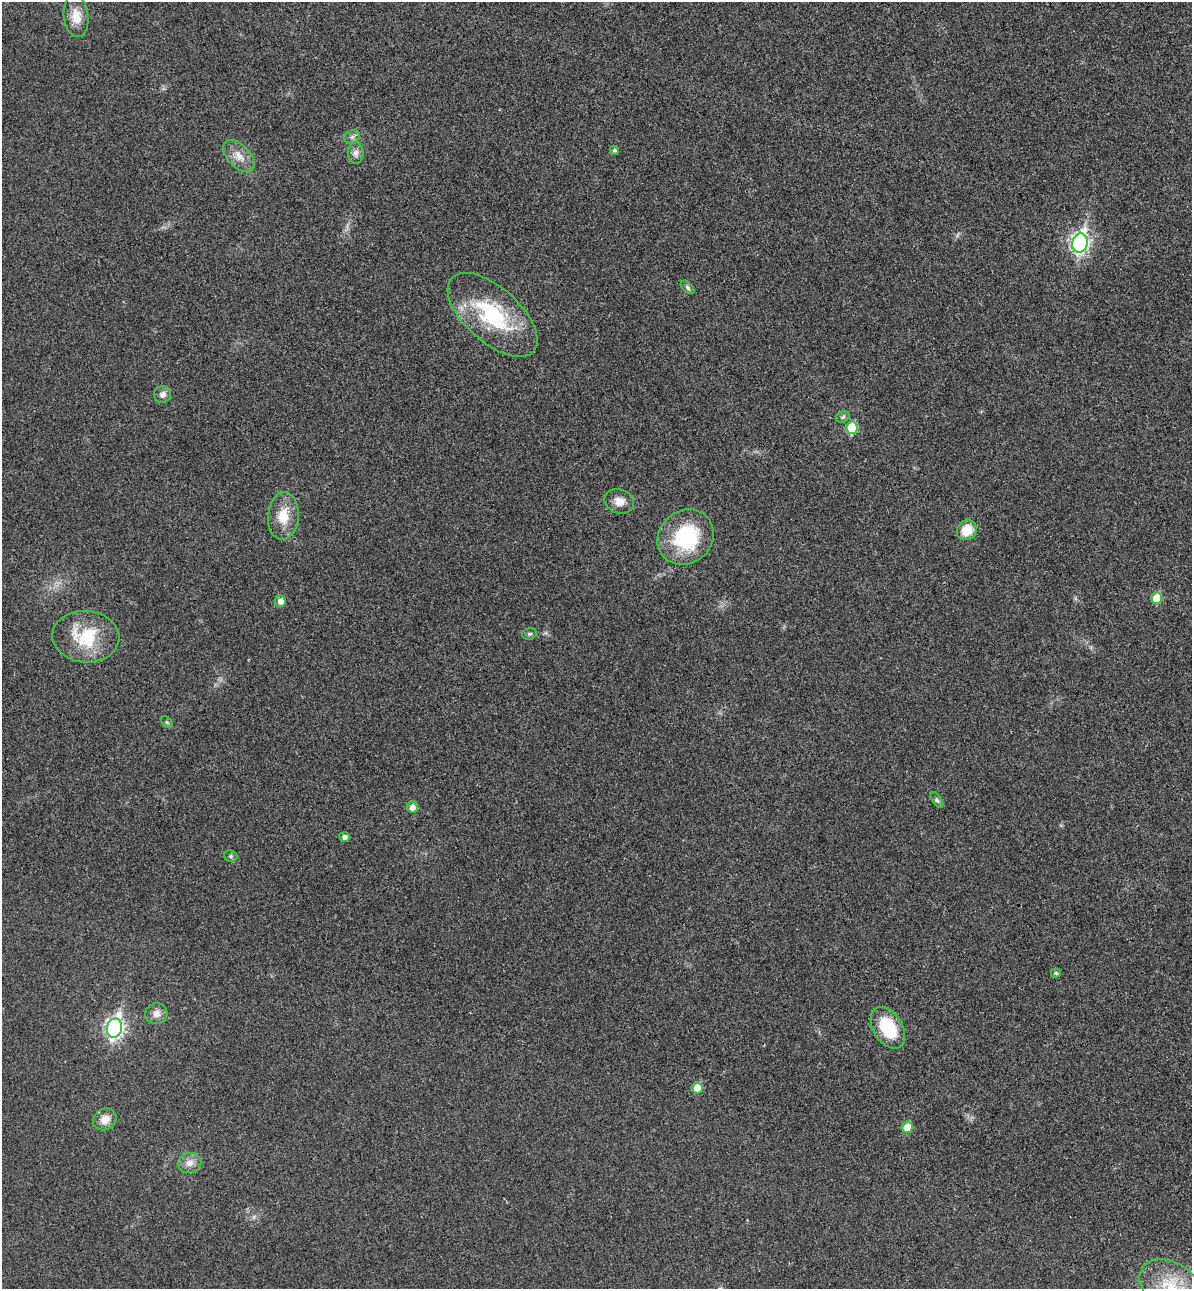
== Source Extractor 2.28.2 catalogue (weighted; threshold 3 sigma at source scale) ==
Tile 6 of 4 x 4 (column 2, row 2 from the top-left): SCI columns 1371-2560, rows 2600-3886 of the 5243 x 5193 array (HDU 1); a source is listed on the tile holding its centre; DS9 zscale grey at full resolution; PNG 1194 x 1291 px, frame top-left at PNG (2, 2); each listed source drawn as its Kron ellipse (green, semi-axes under 4 px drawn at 4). Shown black and unused: <1% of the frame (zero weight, under 3 of 4 exposures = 6% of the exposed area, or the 3 px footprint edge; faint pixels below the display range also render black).
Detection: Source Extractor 2.28.2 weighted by HDU 2 'WHT'; one run over the whole footprint, this tile lists its part. Background 0.0266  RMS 0.0065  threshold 0.0292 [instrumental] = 3 sigma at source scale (4.5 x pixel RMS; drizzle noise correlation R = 1.50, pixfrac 1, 0.05/0.05 arcsec/px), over >= 5 px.
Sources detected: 33; all 33 listed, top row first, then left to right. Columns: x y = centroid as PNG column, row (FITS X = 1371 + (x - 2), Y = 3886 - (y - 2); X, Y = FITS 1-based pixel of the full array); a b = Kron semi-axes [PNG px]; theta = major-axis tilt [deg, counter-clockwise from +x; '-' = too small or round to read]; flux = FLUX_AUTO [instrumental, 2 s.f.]
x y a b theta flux
76 16 21 12 -83 9.8
352 137 8 6 28 2
614 150 5 4 - 1.3
356 153 10 8 -89 3.2
239 156 19 11 -46 8.2
1080 243 9 7 78 220
688 287 8 5 -45 1.4
493 315 55 27 -42 58
162 394 8 8 - 3.5
843 417 7 5 23 1.4
852 428 6 5 - 28
619 501 15 12 -20 7
283 516 24 15 85 15
967 530 10 9 - 13
686 537 29 26 41 50
1157 598 6 5 - 19
281 601 5 5 - 4.5
529 634 7 5 15 1.4
86 637 33 26 -4 33
167 722 7 4 -45 0.97
937 800 9 4 -54 1.4
413 807 5 5 - 5.6
345 837 5 4 - 3
231 856 7 5 -22 1.3
1056 973 5 4 - 0.91
156 1014 11 10 - 4.6
114 1028 10 7 77 230
888 1028 23 14 -58 30
697 1088 5 5 - 16
105 1119 12 10 31 7.1
907 1127 6 5 - 11
189 1163 12 10 11 4.9
1171 1286 34 23 -33 27
Isophote crosses this tile's border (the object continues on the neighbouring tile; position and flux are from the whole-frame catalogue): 1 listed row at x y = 1171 1286